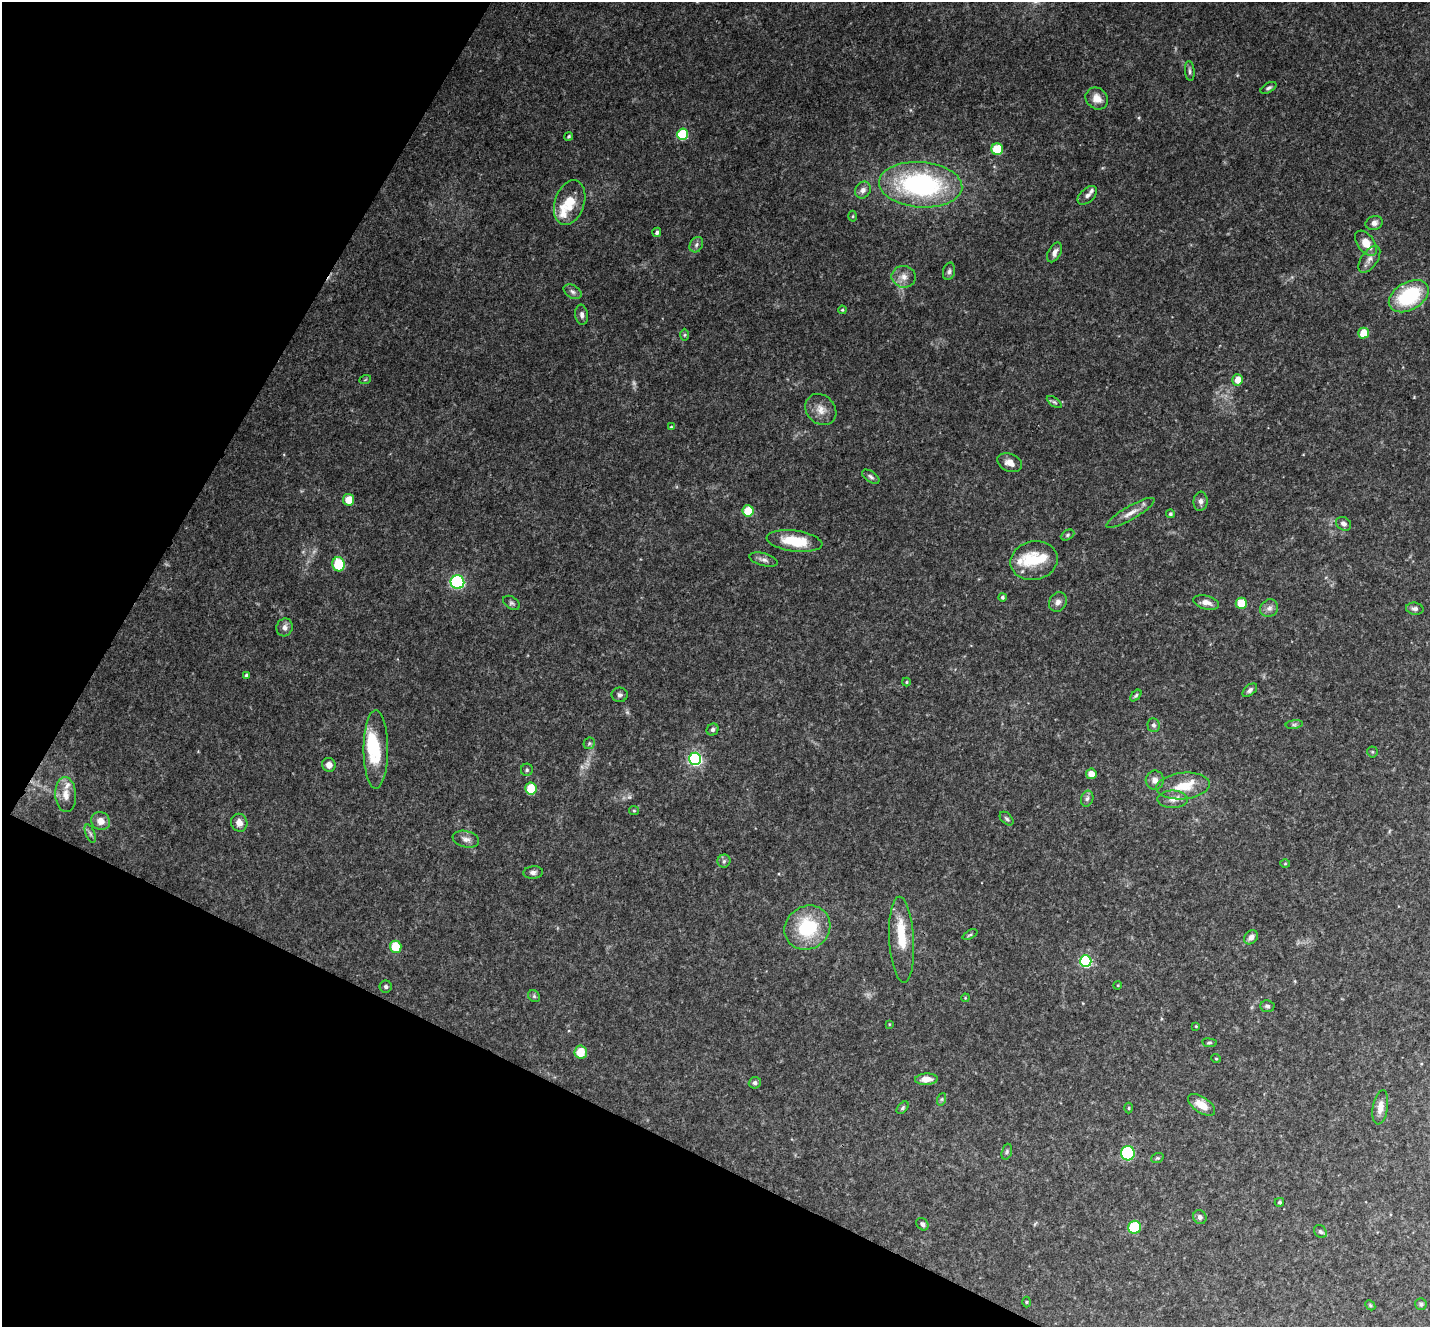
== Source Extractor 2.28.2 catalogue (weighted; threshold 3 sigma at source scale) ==
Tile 9 of 4 x 4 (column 1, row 3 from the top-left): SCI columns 4-1431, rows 1474-2798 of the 5721 x 5732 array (HDU 1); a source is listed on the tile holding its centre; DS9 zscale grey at full resolution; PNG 1432 x 1329 px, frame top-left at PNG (2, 2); each listed source drawn as its Kron ellipse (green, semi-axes under 4 px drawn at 4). Shown black and unused: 25% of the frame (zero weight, under 3 of 4 exposures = <1% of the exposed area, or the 3 px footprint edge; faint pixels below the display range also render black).
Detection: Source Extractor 2.28.2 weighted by HDU 2 'WHT'; one run over the whole footprint, this tile lists its part. Background 0.0903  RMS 0.0067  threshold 0.03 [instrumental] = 3 sigma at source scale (4.5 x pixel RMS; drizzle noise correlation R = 1.50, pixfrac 1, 0.05/0.05 arcsec/px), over >= 5 px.
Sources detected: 127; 3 too faint to see at this stretch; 2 inside a brighter object's white glare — neither listed nor drawn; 6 inside a brighter listed object's ellipse — not listed separately; the other 116 listed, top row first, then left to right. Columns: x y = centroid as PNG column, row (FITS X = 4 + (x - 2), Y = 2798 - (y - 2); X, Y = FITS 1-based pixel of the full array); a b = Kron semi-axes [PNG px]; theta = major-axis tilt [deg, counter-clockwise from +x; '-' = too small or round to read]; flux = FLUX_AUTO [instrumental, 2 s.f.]
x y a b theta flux
1190 71 10 4 -84 1.6
1269 88 9 4 30 1.6
1097 98 12 10 -42 6.3
682 134 5 5 - 51
569 136 5 3 - 0.87
997 149 6 6 - 23
921 185 42 22 -4 120
863 190 9 7 57 3.4
1087 195 11 7 41 2.5
570 203 23 14 71 15
853 216 5 3 - 0.71
1374 223 8 7 - 2.8
657 232 5 4 - 1.7
1366 243 14 8 -53 9.7
696 245 8 6 59 2.1
1055 252 10 6 62 3.5
1369 259 15 8 56 4.4
949 271 9 6 76 1.9
904 277 12 11 - 5.7
573 292 10 6 -30 2.3
1409 296 21 14 30 46
842 310 4 3 - 0.7
582 315 10 6 -83 2.6
1363 333 5 5 - 15
685 335 6 4 89 1
365 380 6 3 20 0.78
1238 380 6 5 - 6.8
1054 402 9 4 -35 1.3
821 410 17 14 -46 7.6
671 427 4 3 - 0.61
1010 463 13 9 -23 5.1
871 477 10 5 -34 1.9
349 500 6 5 - 9.9
1201 501 9 7 85 2.7
748 511 6 5 - 19
1130 513 27 6 30 6.1
1170 514 4 4 - 1.4
1344 524 8 6 -31 2.3
1068 535 7 5 28 1.3
794 541 28 10 -7 23
764 560 14 6 -14 2.9
1034 561 24 19 11 24
339 564 7 6 - 27
457 582 7 7 - 94
1002 597 4 4 - 1.2
1058 602 10 8 58 3.4
1206 602 13 6 -13 4.6
511 603 9 6 -34 1.7
1241 603 6 6 - 15
1269 608 9 8 - 3.2
1415 609 9 6 -6 2
284 627 9 8 - 3.3
246 675 4 4 - 1.7
906 682 4 4 - 0.77
1250 690 8 5 40 2
620 695 8 7 - 1.9
1136 696 7 4 46 1.1
1294 724 8 4 8 1.4
1153 725 7 6 - 2.1
713 730 6 5 - 1.6
589 743 6 5 - 1.2
376 749 39 12 90 24
1372 752 5 5 - 0.96
695 759 6 6 - 150
329 765 7 6 - 4
527 770 6 6 - 1.3
1091 774 5 5 - 5.7
1155 780 9 9 - 4
1183 786 27 13 5 17
531 789 6 5 - 21
66 795 17 10 -86 7.6
1087 799 8 6 72 2
1173 799 15 9 0 5.2
634 811 5 4 - 0.87
1007 819 8 5 -45 1.4
101 821 10 8 -32 6.2
239 823 9 8 - 5.1
90 834 10 4 -68 1.7
466 839 13 8 -13 3.6
724 861 6 6 - 1.7
1285 864 5 3 - 0.65
533 872 10 6 4 2.4
807 928 24 21 36 42
970 935 8 3 25 1.1
1251 937 8 6 48 3.5
902 940 43 12 -87 20
396 947 6 5 - 17
1086 961 6 5 - 80
1118 985 4 3 - 0.59
386 987 6 6 - 1.5
534 996 6 5 - 1.1
965 998 4 3 - 0.56
1267 1006 7 6 - 1.6
889 1024 4 2 - 0.49
1196 1026 3 3 - 0.56
1209 1043 7 4 -7 0.96
581 1052 6 6 - 14
1216 1058 4 3 - 0.5
926 1079 11 6 3 5.5
755 1083 6 5 - 2.2
942 1099 6 4 71 0.99
1202 1105 15 8 -34 8.6
1380 1107 17 7 81 5.3
903 1108 7 4 46 1.2
1129 1108 5 3 - 0.7
1007 1152 8 5 71 1.4
1128 1153 7 7 - 58
1157 1158 6 4 19 0.89
1279 1202 4 3 - 0.89
1200 1217 7 6 - 2.3
922 1224 7 5 -47 1.7
1134 1227 6 6 - 26
1320 1232 7 5 -44 1.5
1026 1302 5 3 - 0.68
1421 1304 6 5 - 1.3
1370 1305 6 4 -46 0.91